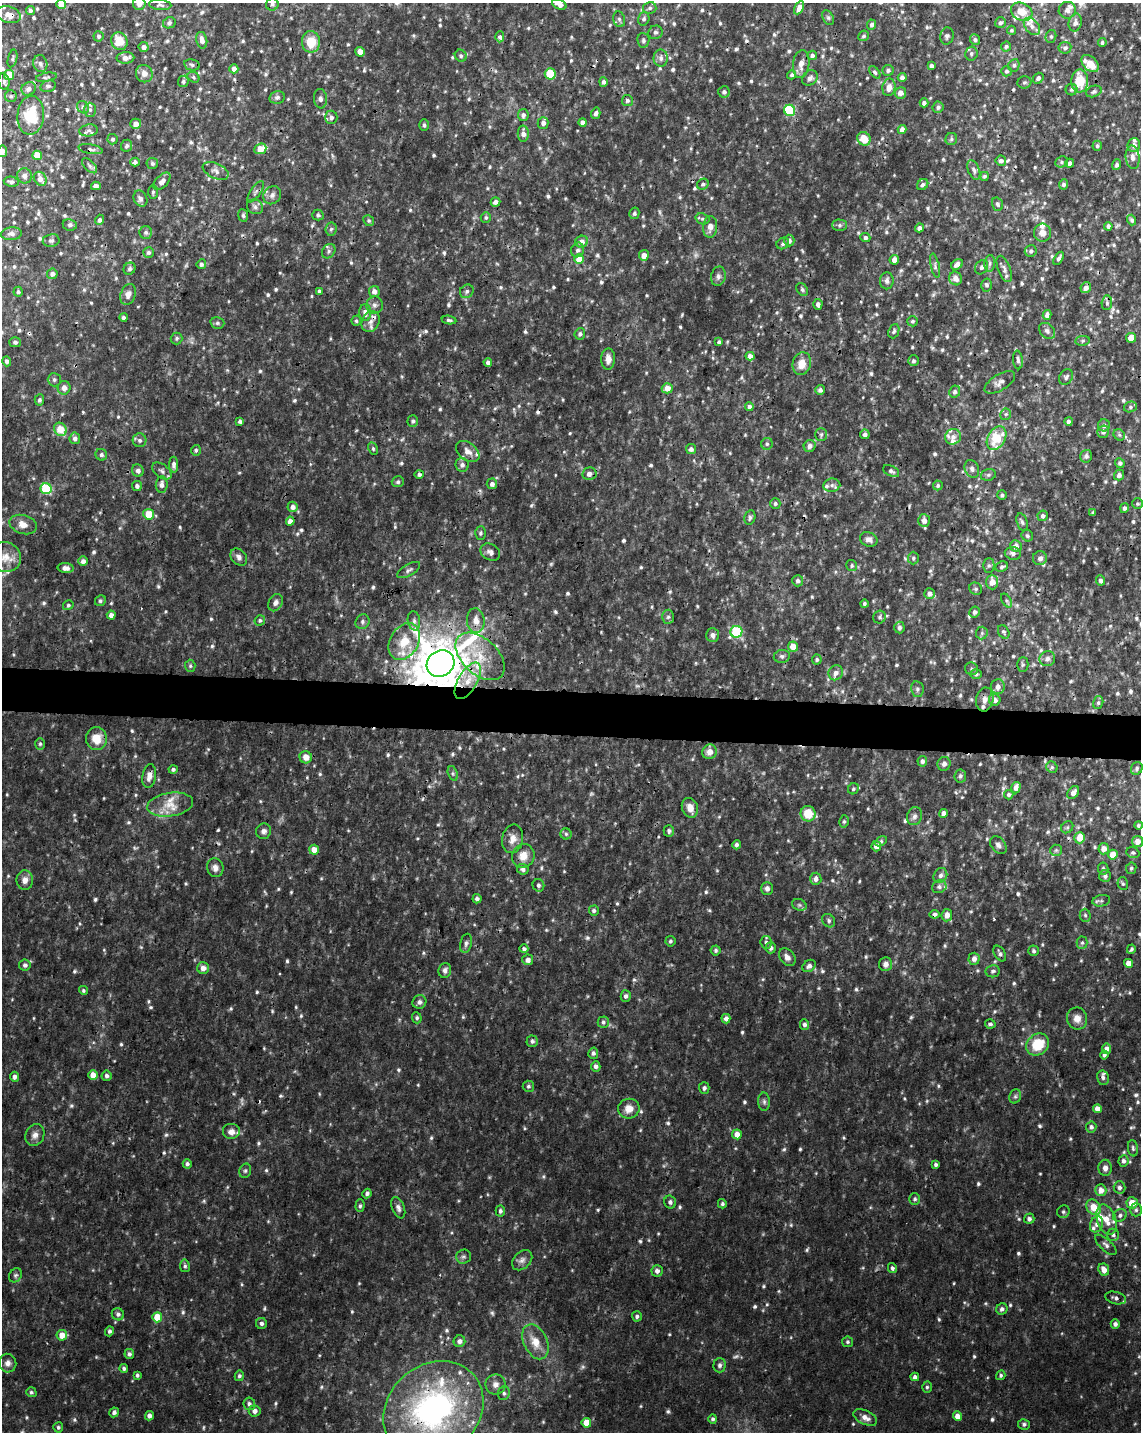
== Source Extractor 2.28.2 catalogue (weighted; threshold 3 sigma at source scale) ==
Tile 7 of 4 x 3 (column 3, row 2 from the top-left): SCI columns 2280-3418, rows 1656-3085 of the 4567 x 4797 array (HDU 1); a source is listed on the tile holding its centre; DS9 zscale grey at full resolution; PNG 1143 x 1434 px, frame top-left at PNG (2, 3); each listed source drawn as its Kron ellipse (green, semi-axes under 4 px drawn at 4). Shown black and unused: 3% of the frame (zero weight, under 3 of 4 exposures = <1% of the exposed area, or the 3 px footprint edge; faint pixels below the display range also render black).
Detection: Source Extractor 2.28.2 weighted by HDU 2 'WHT'; one run over the whole footprint, this tile lists its part. Background 0.00875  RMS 0.0019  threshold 0.00841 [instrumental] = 3 sigma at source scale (4.5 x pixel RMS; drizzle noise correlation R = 1.50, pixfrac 1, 0.0396/0.0396 arcsec/px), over >= 5 px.
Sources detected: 932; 9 too faint to see at this stretch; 6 cosmic-ray / hot-pixel residue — neither listed nor drawn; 33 inside a brighter listed object's ellipse — not listed separately; of the other 884, all 500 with FLUX_AUTO >= 0.344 (the completeness limit of this list) listed and drawn (384 fainter detections not listed), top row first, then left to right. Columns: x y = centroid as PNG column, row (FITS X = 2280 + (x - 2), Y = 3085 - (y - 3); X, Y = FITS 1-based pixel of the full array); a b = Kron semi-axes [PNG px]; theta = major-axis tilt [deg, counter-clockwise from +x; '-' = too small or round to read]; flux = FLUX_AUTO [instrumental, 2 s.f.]
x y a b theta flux
139 3 6 6 - 0.81
61 4 5 4 - 3.1
272 4 6 6 - 0.52
559 4 8 4 -23 1.2
160 5 11 5 -5 0.47
650 8 6 6 - 0.52
799 8 7 4 63 1.3
30 10 4 4 - 0.43
1067 10 8 8 - 0.82
1022 12 11 8 -26 2.4
9 15 12 8 -18 2
828 18 8 5 -63 0.43
619 19 8 6 -74 0.47
644 19 7 5 73 0.51
169 23 6 5 - 0.37
1000 23 5 5 - 0.53
1075 23 9 6 78 0.76
872 25 5 4 - 0.6
1032 26 10 6 -50 1
1011 30 4 4 - 0.36
655 32 7 6 - 0.49
99 36 5 5 - 0.41
864 36 5 5 - 0.38
947 36 9 6 77 0.51
1051 36 7 5 75 0.38
500 37 5 4 - 0.71
202 40 8 5 -78 0.99
643 40 7 6 - 0.46
975 40 5 5 - 0.46
119 41 9 8 - 3.5
311 42 10 9 - 3.9
1102 42 4 4 - 0.43
1006 46 5 4 - 0.37
144 47 5 5 - 0.76
1065 48 6 6 - 0.56
360 52 5 4 - 2.5
971 53 7 6 - 0.46
812 55 5 4 - 0.7
461 56 6 5 - 0.49
12 58 9 4 76 0.35
125 58 9 5 1 1
661 58 8 7 - 0.76
40 64 8 7 - 0.67
801 64 14 8 83 1.5
1090 64 10 6 -44 2.6
192 65 8 5 -11 0.46
1014 65 6 5 - 0.48
931 66 4 3 - 0.51
234 69 4 4 - 1.3
888 70 5 5 - 0.56
1006 71 5 5 - 0.38
875 72 7 4 -52 0.36
144 74 9 8 - 1.3
550 74 5 5 - 5.4
9 75 5 5 - 4.6
792 75 4 4 - 0.36
46 77 10 4 10 0.4
193 77 6 5 - 0.35
902 77 4 4 - 0.73
810 78 8 7 - 0.76
1038 78 5 5 - 0.48
183 81 6 5 - 0.45
1080 81 11 8 87 5.1
4 82 8 5 -80 0.42
603 82 5 4 - 0.53
1024 82 7 6 - 0.37
48 86 8 5 14 0.49
889 87 9 6 78 1.5
29 89 7 6 - 0.91
1071 90 6 6 - 0.39
1094 91 8 5 19 0.45
724 92 6 5 - 0.56
900 93 6 5 - 1.2
11 96 6 5 - 0.44
277 97 8 6 12 0.5
320 99 9 6 -84 0.64
627 100 5 5 - 0.45
924 103 4 4 - 0.6
83 107 6 5 - 0.46
938 107 6 5 - 0.51
90 110 7 6 - 0.55
790 110 6 5 - 13
596 113 6 4 74 0.52
31 115 19 13 85 7.4
523 115 6 5 - 0.69
331 117 7 6 - 0.69
583 122 4 4 - 1.2
543 123 6 5 - 0.88
136 124 5 5 - 1.4
424 125 5 4 - 0.44
89 130 9 6 7 0.66
902 130 4 4 - 1.1
523 134 8 5 -89 1
113 139 5 5 - 0.42
864 139 7 6 - 3.1
951 139 6 5 - 0.38
1134 145 7 6 - 1
126 146 6 5 - 0.44
1097 146 5 4 - 0.39
91 149 12 4 -10 0.57
260 149 6 5 - 2.6
2 151 6 4 81 0.72
37 155 5 4 - 4.1
1133 157 12 7 -85 1.1
1001 161 5 5 - 0.6
135 162 4 4 - 0.57
1062 162 6 5 - 0.4
152 163 5 5 - 0.43
1070 163 4 4 - 0.66
1117 165 5 4 - 0.52
90 166 9 5 -43 0.45
974 170 10 5 -68 0.59
216 171 14 7 -26 1.1
24 176 8 7 - 0.79
985 176 4 4 - 0.34
40 179 7 6 - 1.4
162 181 10 6 46 1.1
11 182 7 5 -8 0.45
703 184 6 5 - 0.46
923 184 6 5 - 0.47
1064 184 5 4 - 0.53
96 186 5 4 - 0.69
153 192 7 5 89 0.35
255 192 12 5 55 0.57
272 195 9 8 - 0.94
140 199 8 6 -64 0.71
496 202 5 4 - 0.82
998 204 7 5 -72 0.45
255 207 8 7 - 0.67
634 213 6 5 - 0.48
243 215 6 5 - 0.45
318 215 5 5 - 0.44
486 217 5 5 - 0.35
702 219 7 5 -20 0.4
100 220 5 4 - 0.52
1132 220 5 4 - 0.43
369 221 6 5 - 0.35
70 225 7 5 -10 0.4
840 225 7 5 0 0.48
1108 226 4 4 - 0.59
710 227 11 7 86 1.2
919 228 4 4 - 0.72
331 229 7 5 81 0.43
146 232 6 6 - 0.48
1042 233 9 8 - 1.5
12 234 10 6 3 0.69
865 238 5 4 - 0.56
51 240 8 6 9 0.5
789 240 6 5 - 0.7
582 242 6 5 - 1.2
783 244 6 5 - 0.47
578 250 7 6 - 0.63
329 251 8 6 51 0.5
1031 251 6 5 - 0.48
148 252 5 5 - 0.43
644 255 5 5 - 1.6
1059 258 7 4 58 0.42
579 259 5 5 - 3.3
894 260 5 4 - 1.3
990 263 8 5 84 0.53
201 264 5 4 - 0.47
957 264 6 4 38 0.77
935 266 12 4 -77 0.61
982 267 8 6 54 0.55
129 269 6 5 - 0.42
1004 269 14 6 -69 0.8
52 274 5 5 - 0.76
718 276 10 7 79 0.69
956 278 7 6 - 1.2
887 281 8 7 - 0.71
987 285 6 5 - 0.45
1086 288 5 5 - 1.1
802 290 7 5 -51 0.41
319 291 4 3 - 0.36
374 291 5 5 - 0.91
467 291 7 6 - 0.55
18 292 5 4 - 0.38
128 294 11 7 70 0.95
1107 303 7 5 85 0.45
818 304 5 4 - 0.75
375 305 8 8 - 0.73
365 312 8 6 -89 1.1
1047 315 5 4 - 0.77
123 317 4 4 - 0.47
449 320 7 4 -9 0.42
356 321 5 4 - 0.35
913 321 5 5 - 0.39
371 322 11 8 61 1.3
217 323 7 5 -14 0.42
894 331 7 5 68 0.38
1047 331 9 6 -45 0.63
580 334 6 5 - 0.49
177 338 6 5 - 0.37
1131 338 5 4 - 2.5
1082 341 7 4 8 0.35
15 342 5 5 - 0.43
719 342 4 3 - 0.42
750 356 4 4 - 1.3
608 359 11 7 89 1.3
1018 360 9 5 -85 0.54
7 361 5 4 - 0.44
913 361 5 5 - 0.4
488 362 4 4 - 0.62
802 364 11 9 75 2.4
1066 377 8 6 55 0.53
54 380 6 6 - 0.47
1000 382 17 8 31 1.1
64 388 7 6 - 1
667 388 5 5 - 1.8
820 390 5 5 - 0.65
955 392 6 5 - 0.53
39 400 5 5 - 0.43
749 406 4 4 - 0.73
1130 407 6 5 - 0.43
1006 414 6 5 - 0.4
240 421 4 3 - 0.53
413 421 6 5 - 0.36
1069 421 4 4 - 0.49
1104 425 6 6 - 0.64
60 429 7 6 - 3.4
1103 432 6 6 - 0.73
865 434 5 4 - 0.6
821 435 6 5 - 0.39
1119 435 6 5 - 0.39
953 437 8 7 - 0.89
75 438 6 5 - 0.71
997 438 13 8 60 5.9
140 440 7 6 - 0.59
767 444 6 6 - 0.4
810 446 6 5 - 0.97
373 449 6 4 -64 0.35
691 449 5 5 - 0.68
196 450 5 5 - 0.35
468 451 13 8 -37 1.3
101 455 6 5 - 0.49
1086 456 6 6 - 0.49
1120 463 5 4 - 0.53
174 465 8 4 -90 0.68
462 465 7 6 - 0.73
972 469 9 7 -68 0.7
138 471 6 5 - 0.79
162 471 11 6 -37 0.63
891 471 8 5 -27 0.54
419 474 5 4 - 0.44
589 474 7 6 - 0.81
988 475 7 5 15 0.42
1119 475 5 5 - 0.69
398 482 6 5 - 0.48
492 484 5 5 - 0.77
162 485 8 6 84 0.78
832 485 8 6 8 0.64
938 485 5 4 - 0.35
137 486 5 5 - 0.59
46 489 5 5 - 13
1002 495 5 5 - 0.38
775 504 5 5 - 0.46
1138 504 5 5 - 0.35
293 507 5 5 - 0.99
1124 508 5 4 - 0.52
1093 513 4 3 - 0.37
149 514 5 5 - 3.3
1043 516 5 5 - 0.58
750 517 7 5 77 0.46
924 520 6 6 - 1.1
290 521 4 4 - 1.3
1022 522 9 5 -74 0.47
23 524 14 9 -17 1.7
480 533 6 5 - 0.39
1027 536 6 5 - 0.42
869 539 9 7 -23 0.91
1016 546 6 5 - 1.2
490 552 10 8 -31 0.76
1013 553 8 6 -12 0.65
5 557 16 15 - 2.6
239 557 9 7 -47 0.83
913 558 6 5 - 0.38
1040 558 7 7 - 0.77
83 561 5 4 - 0.85
989 565 7 5 90 0.41
852 566 5 5 - 0.35
1002 567 6 5 - 0.4
66 568 8 5 -4 0.93
409 570 13 5 30 0.58
1100 580 5 4 - 0.62
798 581 5 5 - 0.57
992 582 7 6 - 1.6
976 589 6 6 - 0.39
930 593 5 5 - 0.87
1006 600 7 4 -59 0.38
100 601 6 5 - 0.38
275 603 9 6 63 0.8
864 604 4 4 - 0.38
68 605 5 5 - 0.38
975 612 6 5 - 0.56
111 615 4 4 - 1
668 617 7 6 - 0.44
880 617 6 6 - 0.42
260 620 5 5 - 0.4
476 620 12 9 -84 1.8
414 621 9 6 -81 0.66
362 622 7 6 - 0.57
899 628 6 5 - 0.61
736 632 6 6 - 13
1004 632 7 5 -60 0.39
982 633 6 6 - 0.39
713 635 7 6 - 0.78
404 642 19 14 60 4.5
793 646 5 5 - 2.8
480 656 29 17 -43 7
782 656 8 6 9 0.55
817 659 5 5 - 0.4
1047 659 8 7 - 0.75
440 664 14 13 - 840
1023 665 7 5 89 0.37
190 666 6 5 - 0.37
971 669 7 6 - 0.37
836 673 8 7 - 1
976 674 6 5 - 0.36
468 681 20 9 60 4.4
998 687 7 6 - 1
917 689 8 6 -80 0.52
985 700 12 8 80 1.1
995 700 6 5 - 1
1098 703 6 5 - 0.38
96 738 11 10 - 3
40 744 6 5 - 0.35
709 752 7 7 - 1.5
306 757 6 6 - 1.5
922 761 5 5 - 0.61
944 764 7 6 - 0.75
1052 767 6 5 - 0.39
1137 768 6 5 - 0.38
173 769 4 4 - 0.45
453 773 7 5 -71 0.37
149 776 12 7 81 1.2
960 776 7 6 - 0.56
1016 788 6 4 72 1.1
853 789 6 5 - 0.35
1073 793 7 5 55 1
1009 795 5 4 - 0.47
170 805 23 11 8 3.3
690 808 10 8 -71 1.8
943 813 4 4 - 0.9
808 814 8 7 - 3.9
914 816 9 7 71 0.72
844 821 6 5 - 0.36
1138 825 4 4 - 0.35
1067 827 6 5 - 0.34
264 831 8 7 - 0.67
669 831 6 5 - 0.41
566 834 5 5 - 0.35
1080 838 6 5 - 2.7
513 839 14 10 78 1.7
881 841 6 4 29 0.36
1138 841 5 5 - 1.6
736 845 4 4 - 0.48
998 845 10 7 -52 0.74
876 846 5 5 - 1.3
1104 849 5 5 - 1.5
314 850 5 5 - 1.9
1056 850 6 5 - 0.36
1133 853 6 5 - 0.4
1113 855 5 5 - 2.4
523 856 12 11 - 2.1
215 868 9 8 - 0.96
1131 868 6 5 - 0.4
523 869 6 5 - 0.59
1103 869 6 5 - 0.42
940 875 8 6 58 0.75
1105 876 6 6 - 0.65
816 879 6 5 - 0.89
25 880 10 8 89 1.2
1123 884 6 5 - 0.39
538 885 6 6 - 0.55
939 887 7 6 - 0.62
767 889 6 5 - 0.79
477 899 4 4 - 0.6
1101 901 9 5 10 0.48
799 905 7 5 -20 0.39
594 911 5 5 - 0.47
935 914 5 4 - 0.55
947 915 6 5 - 1.3
1085 915 6 5 - 0.41
829 921 7 6 - 0.44
670 941 5 5 - 0.36
766 942 6 5 - 0.5
466 943 10 5 78 0.58
1082 943 6 5 - 0.39
771 948 5 5 - 0.6
524 949 4 4 - 0.51
1131 949 4 3 - 0.38
716 950 5 5 - 0.4
1034 951 5 5 - 0.4
1000 954 8 5 -58 0.56
787 957 10 7 -49 0.98
974 959 6 5 - 1
528 960 5 5 - 0.9
1128 963 4 4 - 1.6
886 964 7 6 - 0.83
25 965 6 5 - 0.59
809 966 7 5 36 0.69
203 968 6 6 - 1.4
445 970 7 6 - 0.73
993 971 7 6 - 0.52
83 990 4 4 - 0.36
626 996 6 5 - 0.53
419 1002 7 6 - 0.79
417 1018 6 5 - 0.42
1077 1018 11 10 - 1.4
726 1019 5 4 - 0.74
603 1022 5 5 - 0.49
804 1024 5 4 - 0.57
990 1024 5 4 - 0.45
532 1041 6 6 - 0.58
1038 1045 12 10 40 5.5
1106 1049 5 4 - 0.94
593 1053 5 5 - 0.52
1104 1055 4 3 - 0.4
596 1066 5 5 - 0.64
93 1075 5 5 - 1.8
107 1076 5 5 - 0.61
15 1077 5 4 - 0.64
1103 1078 7 6 - 0.57
528 1086 5 5 - 0.43
704 1088 5 5 - 0.52
1015 1096 7 5 69 0.42
764 1102 9 6 -89 0.55
629 1109 11 10 - 1.9
1097 1109 4 4 - 1.3
1091 1127 5 5 - 0.55
231 1132 9 8 - 1.4
737 1134 5 5 - 1.7
35 1135 11 9 66 1.2
1133 1148 8 5 -82 0.39
1123 1161 6 5 - 0.7
187 1164 4 4 - 0.46
936 1165 4 3 - 0.44
1105 1168 8 6 -89 0.97
245 1171 7 5 74 0.39
1119 1187 6 6 - 0.62
1101 1190 6 5 - 1.6
367 1194 5 4 - 0.56
915 1199 6 5 - 0.45
670 1202 6 6 - 0.54
1132 1203 6 5 - 2.8
722 1204 5 4 - 0.39
360 1206 6 4 88 0.4
1094 1207 8 6 -51 3
398 1208 11 6 -70 0.73
1136 1210 6 5 - 0.48
500 1211 5 4 - 0.51
1063 1212 6 6 - 0.43
1120 1215 7 6 - 0.53
1029 1219 5 5 - 0.68
1106 1220 15 9 -72 2.6
1097 1224 8 6 69 0.74
1113 1235 6 6 - 0.49
1106 1245 13 5 -43 0.67
463 1257 7 7 - 0.51
522 1260 11 8 45 0.97
185 1266 6 5 - 0.37
892 1268 5 4 - 0.51
1104 1270 6 5 - 1.5
657 1271 5 5 - 0.72
15 1275 7 6 - 0.43
1116 1298 10 6 -14 0.7
1002 1309 6 5 - 0.61
118 1314 6 6 - 0.58
637 1316 5 5 - 0.48
157 1317 5 5 - 4.3
261 1323 5 5 - 0.54
1115 1324 4 4 - 0.61
109 1331 5 4 - 0.44
62 1335 5 5 - 2.1
459 1341 6 6 - 0.79
535 1342 18 11 -64 3.1
847 1342 5 5 - 0.36
129 1354 5 5 - 0.61
8 1363 9 8 - 0.98
720 1365 7 6 - 0.58
124 1368 4 4 - 0.46
137 1375 4 3 - 0.36
1001 1375 5 4 - 0.35
239 1376 5 4 - 0.4
915 1377 4 4 - 0.66
495 1384 10 10 - 1.2
927 1387 5 5 - 0.36
31 1392 5 5 - 0.36
504 1393 7 5 84 0.49
249 1404 6 6 - 0.59
433 1410 53 45 40 53
255 1411 6 5 - 0.85
114 1412 5 4 - 0.51
149 1416 4 4 - 0.81
957 1416 5 4 - 1.6
865 1418 12 7 -25 1.3
713 1419 5 4 - 0.41
586 1423 5 5 - 3.1
1024 1424 6 5 - 0.5
58 1427 5 5 - 0.39
Overlapping masked pixels (flux is a lower limit): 8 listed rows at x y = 9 15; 31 115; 91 149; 371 322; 440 664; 935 914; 1116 1298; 433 1410
Isophote crosses this tile's border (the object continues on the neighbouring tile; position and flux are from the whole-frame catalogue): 6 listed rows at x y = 139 3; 61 4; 559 4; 2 151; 23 524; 433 1410